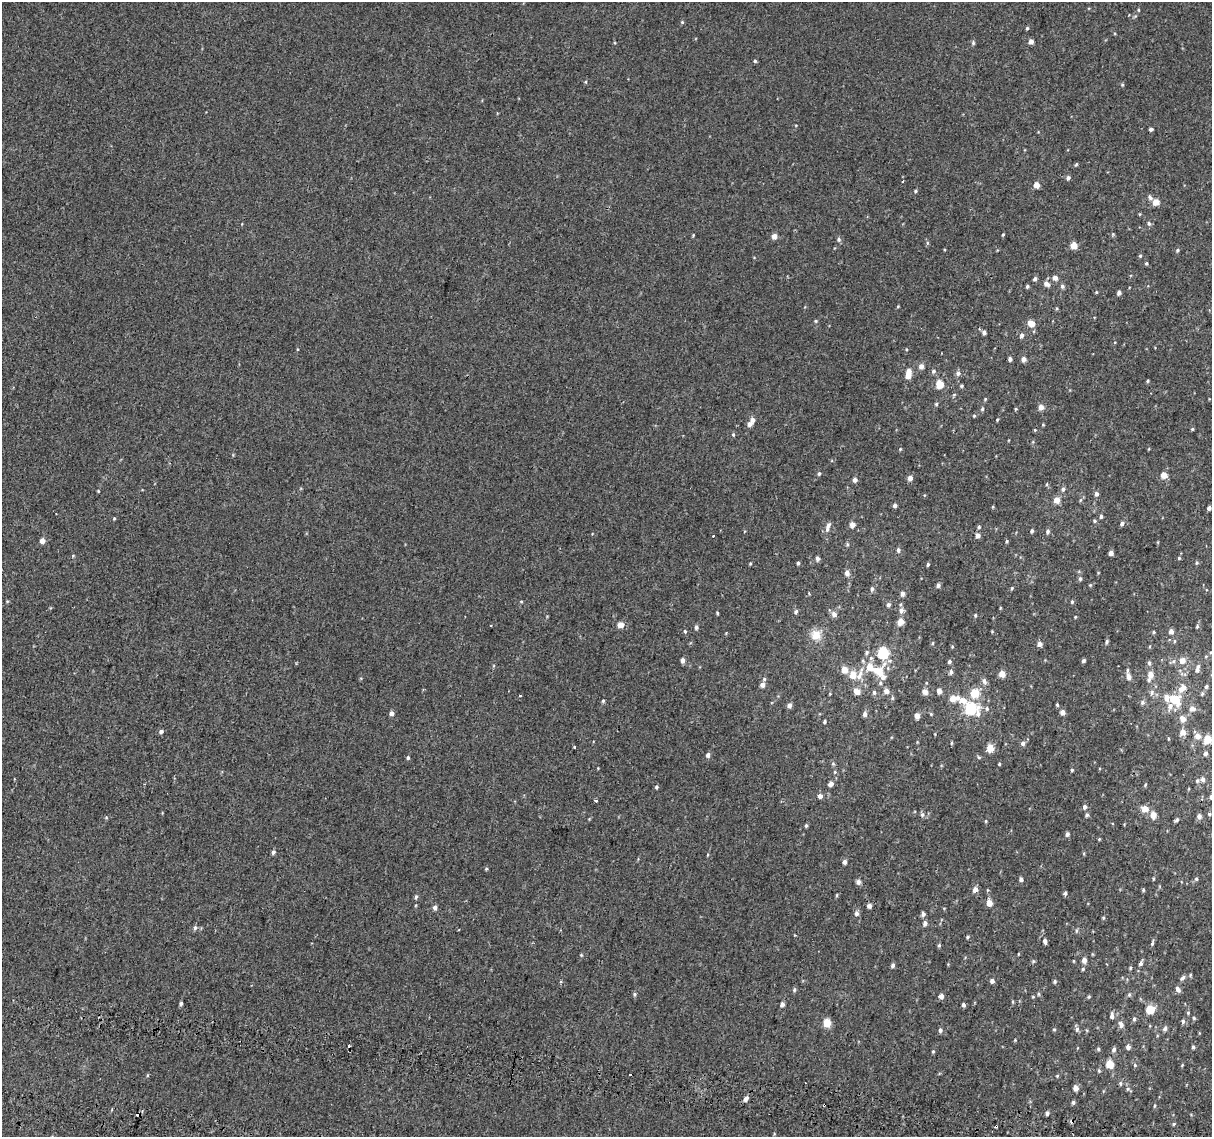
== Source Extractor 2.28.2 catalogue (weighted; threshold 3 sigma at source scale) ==
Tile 7 of 4 x 4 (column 3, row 2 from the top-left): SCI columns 2468-3677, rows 2600-3734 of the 4945 x 5257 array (HDU 1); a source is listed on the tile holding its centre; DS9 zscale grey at full resolution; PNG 1214 x 1139 px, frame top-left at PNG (2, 2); no overlay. Shown black and unused: <1% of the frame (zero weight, under 2 of 3 exposures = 6% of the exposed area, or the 3 px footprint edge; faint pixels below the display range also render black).
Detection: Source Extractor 2.28.2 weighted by HDU 2 'WHT'; one run over the whole footprint, this tile lists its part. Background 0.00573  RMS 0.0057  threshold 0.0256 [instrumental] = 3 sigma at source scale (4.5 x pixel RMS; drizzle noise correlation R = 1.50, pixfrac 1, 0.0396/0.0396 arcsec/px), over >= 5 px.
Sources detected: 318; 7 cosmic-ray / hot-pixel residue — not listed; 8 inside a brighter listed object's ellipse — not listed separately; the other 303 listed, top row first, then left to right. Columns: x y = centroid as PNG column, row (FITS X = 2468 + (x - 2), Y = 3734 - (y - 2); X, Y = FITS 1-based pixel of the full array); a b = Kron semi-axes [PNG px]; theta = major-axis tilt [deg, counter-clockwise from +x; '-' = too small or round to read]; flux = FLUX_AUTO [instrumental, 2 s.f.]
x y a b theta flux
1138 10 5 3 - 0.54
682 22 5 5 - 0.73
1027 28 4 4 - 0.77
1031 42 4 4 - 3.7
973 43 6 5 - 0.89
755 61 4 4 - 0.79
586 82 5 3 - 0.54
1122 85 5 4 - 0.69
1151 129 4 4 - 1.4
1076 164 5 4 - 0.65
1068 178 5 4 - 1.6
903 181 3 3 - 1.2
1036 185 4 4 - 7.1
915 191 4 4 - 0.76
1150 198 8 6 -63 1.5
1156 202 5 4 - 8.7
1140 214 5 3 - 0.42
1149 224 6 5 - 1.2
1113 234 5 4 - 0.57
693 235 5 3 - 0.51
1003 235 4 3 - 0.63
774 236 4 4 - 4.8
839 240 6 5 - 1.3
927 243 6 4 -89 0.78
1074 246 5 5 - 11
1177 250 5 4 - 0.86
1140 256 5 4 - 0.72
1146 263 4 4 - 0.69
1055 278 5 4 - 3.9
1035 279 4 4 - 1.9
1046 284 7 5 -29 2.8
1027 286 4 4 - 0.86
1062 286 5 4 - 1.5
1096 292 4 4 - 0.5
1119 293 4 4 - 1.8
898 306 4 3 - 0.47
816 321 4 4 - 0.64
1031 324 5 4 - 9.3
984 333 5 4 - 1.7
1022 335 6 5 - 1.6
297 349 3 3 - 0.65
1010 359 4 4 - 1.6
1023 359 4 4 - 3.3
921 366 5 4 - 3.5
909 371 5 4 - 5.1
933 371 6 5 - 1.3
958 373 6 5 - 1.7
1148 381 3 3 - 0.67
939 384 5 5 - 17
961 386 4 4 - 0.73
985 399 5 4 - 0.59
936 404 4 4 - 0.76
1041 407 5 4 - 4.7
982 409 5 4 - 0.99
1016 409 4 4 - 0.56
974 416 4 4 - 0.55
752 420 5 5 - 3
997 420 4 4 - 0.51
749 424 5 4 - 2.9
1043 425 4 4 - 0.49
1192 429 4 3 - 0.67
1035 430 4 4 - 0.56
733 435 5 4 - 0.74
900 449 5 4 - 0.58
1149 449 4 3 - 0.44
819 474 5 4 - 0.9
1164 475 4 4 - 8.5
910 478 4 4 - 3.9
855 480 4 4 - 2.4
1047 484 5 3 - 0.63
1063 489 6 5 - 1.7
98 491 4 3 - 0.5
1096 494 5 5 - 1.8
1057 500 5 4 - 7.3
1080 500 6 4 87 0.76
895 505 4 4 - 1.9
993 507 5 3 - 0.49
1209 508 4 4 - 2
1101 516 4 4 - 1.2
114 518 4 3 - 0.55
1094 521 5 4 - 0.87
852 524 4 4 - 4.5
1122 524 6 4 58 1.6
828 526 11 6 56 2.4
979 527 5 4 - 0.82
1032 531 5 4 - 1.2
1048 532 6 5 - 1.4
977 535 5 5 - 3.1
42 541 4 4 - 4.5
1007 541 5 4 - 0.7
1158 542 5 3 - 0.44
847 544 6 4 71 0.86
898 550 6 5 - 1.4
1111 553 4 4 - 2.5
73 556 5 3 - 0.5
1179 558 4 4 - 0.64
817 559 5 4 - 1.6
798 563 4 3 - 0.94
1197 563 5 4 - 0.79
750 564 4 4 - 0.53
928 564 4 3 - 0.87
847 573 5 4 - 3.2
1080 579 5 5 - 1.1
938 585 4 4 - 1.9
1090 585 5 4 - 0.56
1012 588 5 4 - 0.62
872 589 7 4 89 1.1
902 594 5 4 - 2.2
521 601 5 3 - 0.51
1072 602 5 4 - 0.87
888 605 4 4 - 1.7
1000 608 5 3 - 0.48
901 610 6 6 - 2.3
796 612 4 4 - 1.6
717 613 4 3 - 0.6
834 614 7 6 - 2.3
975 615 5 3 - 0.72
1075 617 4 3 - 0.47
901 622 5 4 - 7
491 625 3 2 - 0.46
620 625 4 4 - 7.1
1197 626 6 4 64 0.85
696 627 6 4 85 1.3
685 631 5 4 - 0.74
1154 632 4 4 - 0.71
1171 632 4 4 - 3.7
816 635 8 8 - 8.7
1174 641 6 4 88 0.66
1106 642 5 4 - 1.1
932 643 5 3 - 0.56
1039 644 4 4 - 3.4
952 647 4 4 - 0.5
1211 652 5 3 - 0.57
883 653 5 5 - 50
1206 656 6 3 19 0.64
871 658 6 5 - 1.1
683 660 5 4 - 2.2
1182 660 5 5 - 5.3
949 661 4 4 - 1.4
1083 661 5 4 - 1.1
1173 661 11 5 22 1.6
1149 663 7 5 -89 1.2
844 669 5 5 - 8.2
1197 669 11 6 77 2.8
879 671 13 10 40 12
951 672 6 5 - 1.4
1002 674 4 4 - 8.9
1150 674 6 5 - 5
853 675 5 5 - 9
859 675 27 7 71 6.3
1129 677 8 6 -76 3
984 681 10 6 -64 2
880 683 5 5 - 0.94
762 685 5 5 - 3.1
1206 686 5 5 - 1.2
1182 688 12 8 45 5.1
886 691 5 5 - 3.7
939 691 4 4 - 3.8
874 692 6 5 - 1.2
925 692 5 4 - 4.7
1152 692 7 6 - 1.8
975 693 5 5 - 20
830 694 4 3 - 0.38
1202 694 6 5 - 0.89
520 696 3 2 - 0.63
892 698 5 5 - 0.77
953 698 11 6 7 6.7
1174 699 11 8 -32 16
603 701 5 4 - 0.74
963 701 13 9 -25 4.8
1142 702 6 6 - 1.4
1057 704 4 3 - 0.84
789 705 5 4 - 2.5
970 708 7 6 - 66
987 709 7 5 -90 1.2
1192 709 8 7 - 3
1062 712 5 4 - 3.5
392 713 4 4 - 2.6
865 714 5 4 - 2.1
931 714 5 4 - 0.6
917 716 4 4 - 4.5
1183 719 7 6 - 4.3
824 722 4 3 - 0.99
161 731 5 4 - 1.6
1183 732 5 5 - 6.1
1198 736 5 5 - 5.3
1208 739 5 5 - 14
952 743 5 3 - 0.61
1023 743 5 5 - 1.9
574 747 3 3 - 0.89
990 748 5 5 - 12
1206 753 5 4 - 2
708 755 4 4 - 2.2
979 757 6 4 -30 0.73
408 758 4 4 - 0.99
833 764 6 5 - 0.85
999 764 3 3 - 0.66
598 768 3 3 - 0.36
1072 770 3 3 - 0.69
835 772 5 5 - 0.73
1202 779 5 4 - 2.4
1197 781 7 5 74 0.95
831 784 5 4 - 2.8
1145 785 6 3 60 0.6
656 787 5 4 - 1
820 796 4 4 - 3.1
595 801 3 3 - 2.7
1085 807 5 5 - 1.7
1145 809 6 5 - 6.8
922 814 7 6 - 1.5
1209 814 4 3 - 0.74
1087 815 5 5 - 1.1
1153 815 5 4 - 6.8
1199 816 5 4 - 2.2
106 817 5 4 - 0.57
589 819 4 4 - 0.41
1177 820 5 3 - 1.1
986 821 4 4 - 0.56
806 826 4 3 - 0.87
1067 834 4 4 - 1.8
1099 839 4 4 - 0.53
273 852 5 4 - 1.3
1084 853 5 3 - 0.57
707 855 4 3 - 0.5
844 862 4 4 - 2.2
486 869 4 4 - 0.62
1153 878 5 3 - 0.66
1021 879 4 4 - 1.7
1196 879 5 4 - 0.84
858 882 5 5 - 1.9
975 889 5 4 - 3.9
987 890 5 3 - 0.53
1143 890 5 3 - 0.79
1065 893 5 4 - 1.2
837 895 5 3 - 0.54
416 897 6 4 87 1.1
989 903 5 4 - 5.9
869 906 4 4 - 2.8
435 907 5 5 - 2.2
857 913 6 6 - 1.8
923 914 6 5 - 1.4
1103 918 5 4 - 0.63
925 923 6 5 - 2
195 928 7 6 - 1.6
1077 931 7 4 82 0.79
968 937 5 4 - 0.76
1045 941 6 4 -84 1.9
1152 943 8 4 73 1
939 945 5 4 - 0.85
1018 954 4 3 - 0.41
581 955 4 4 - 0.51
1084 960 5 5 - 3
1033 961 5 4 - 0.73
1141 963 6 4 64 1.6
893 965 4 4 - 1.9
1130 968 4 4 - 0.67
1083 969 4 4 - 0.77
1182 978 8 5 39 1.6
992 981 4 4 - 1.9
1055 981 5 4 - 0.88
1178 989 7 5 -55 2.1
794 990 6 5 - 0.98
634 994 6 5 - 0.9
1129 994 6 5 - 0.93
941 996 5 4 - 3.3
1033 997 5 3 - 0.53
1089 997 5 4 - 0.65
1013 1002 5 3 - 0.6
181 1004 4 3 - 1.2
782 1004 4 4 - 2.6
963 1005 4 3 - 1.6
1150 1009 6 5 - 15
1188 1013 5 4 - 0.65
1112 1016 7 4 86 2.4
1194 1018 5 4 - 0.69
1134 1019 6 4 89 1.1
1182 1021 3 3 - 4.3
827 1023 5 5 - 18
1121 1024 9 6 -72 2.3
1054 1029 5 3 - 0.55
1077 1029 8 5 90 1.4
1165 1029 6 5 - 1.5
940 1030 6 5 - 1.3
1015 1040 4 3 - 0.46
1128 1047 5 4 - 2.2
1193 1047 4 3 - 0.95
1098 1049 5 4 - 0.8
1114 1049 6 4 73 1.6
933 1051 4 4 - 0.57
1109 1064 5 5 - 16
1135 1065 5 4 - 0.8
1182 1065 4 3 - 0.46
1099 1070 5 4 - 0.76
1057 1076 4 4 - 0.6
1120 1083 6 4 90 0.98
1076 1088 4 4 - 4.8
1128 1089 6 5 - 0.89
745 1099 5 4 - 3.3
1073 1102 5 4 - 1.1
824 1105 3 3 - 1.2
1155 1106 5 3 - 0.62
1047 1113 4 4 - 1.7
1174 1124 5 4 - 0.7
Overlapping masked pixels (flux is a lower limit): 2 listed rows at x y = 1182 688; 824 1105
Isophote crosses this tile's border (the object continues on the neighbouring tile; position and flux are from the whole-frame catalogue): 1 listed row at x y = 1211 652